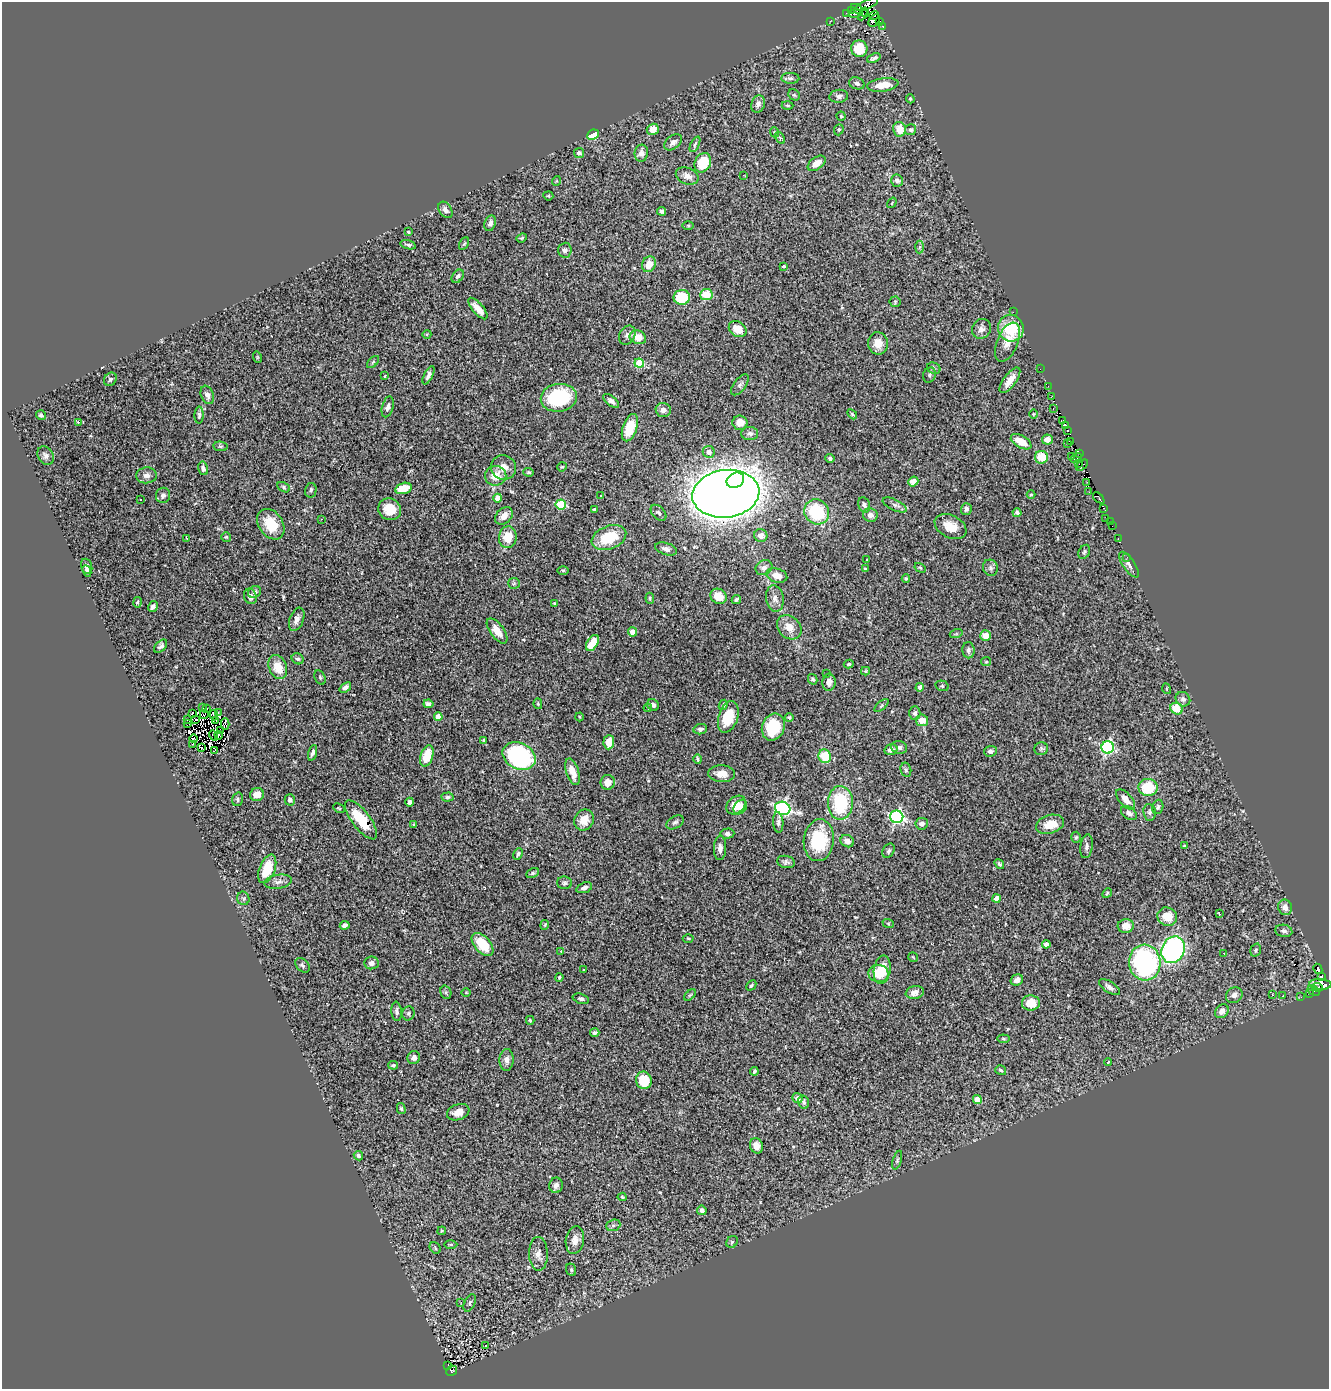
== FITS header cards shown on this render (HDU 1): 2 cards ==
NAXIS1  =                 1327
NAXIS2  =                 1387

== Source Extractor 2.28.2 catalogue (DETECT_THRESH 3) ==
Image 1327 x 1387 px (HDU 1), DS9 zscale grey, 1 PNG px = 1 image px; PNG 1331 x 1391 px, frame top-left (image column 1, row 1387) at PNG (2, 2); each listed source drawn as its Kron ellipse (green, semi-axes under 4 px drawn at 4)
Background 0.655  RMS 0.036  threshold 0.107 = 3 sigma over >= 5 px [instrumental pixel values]
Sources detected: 379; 6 with non-positive FLUX_AUTO (blend fragments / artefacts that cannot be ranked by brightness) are neither listed nor drawn; the other 373 listed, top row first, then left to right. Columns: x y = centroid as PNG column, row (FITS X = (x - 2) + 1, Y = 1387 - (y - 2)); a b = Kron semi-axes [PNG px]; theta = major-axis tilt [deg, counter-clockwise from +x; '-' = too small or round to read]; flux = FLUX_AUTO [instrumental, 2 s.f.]
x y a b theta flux
867 5 12 4 24 130
857 9 6 4 -34 56
851 11 3 2 - 60
846 13 2 2 - 1.7
855 13 7 4 10 55
863 14 7 2 65 17
866 14 4 3 - 5.1
874 15 5 3 - 12
830 21 3 2 - 1.8
874 21 7 5 54 33
880 22 4 2 - 8.1
883 27 3 2 - 7.2
859 49 8 8 - 64
874 58 7 3 22 5.4
790 78 9 5 -1 6.3
857 83 8 6 -19 8.2
883 85 16 6 8 38
794 95 6 5 - 3.6
839 96 9 6 7 7.6
910 99 4 3 - 2.7
758 104 9 6 72 12
787 105 6 3 0 2.6
841 116 4 4 - 3.1
653 129 6 5 - 26
899 129 7 6 - 32
839 130 6 4 68 3.5
911 130 6 5 - 4.8
774 132 5 3 - 1.9
593 135 6 4 27 40
780 138 6 4 -57 2.9
673 142 10 6 41 11
695 144 8 3 64 4.1
579 153 5 5 - 7.8
641 153 8 6 82 13
703 163 10 8 64 73
817 163 10 6 36 22
743 175 2 2 - 5.1
687 176 12 8 -23 15
556 181 5 3 - 2
897 181 6 6 - 8.3
548 196 5 4 - 2.5
892 203 6 3 54 2
445 210 9 6 -56 9.9
662 211 4 4 - 5.3
490 223 8 5 72 9.7
688 226 5 3 - 2.5
408 232 4 4 - 2.6
522 238 5 4 - 3.1
464 244 7 4 61 3.7
408 245 8 4 -15 4.7
920 247 6 4 87 4.2
565 250 7 7 - 6.8
649 264 8 6 60 27
784 266 3 3 - 4.2
458 276 7 5 51 7.3
706 294 6 5 - 52
682 297 8 7 - 83
895 302 5 5 - 3.3
478 308 13 5 -49 31
1013 312 2 2 - 100
1011 328 13 12 - 90
738 329 9 7 -35 36
981 329 10 9 - 11
427 334 4 3 - 2
627 335 10 7 63 9
638 337 8 6 -22 33
1007 342 21 10 67 25
878 343 11 10 - 26
257 357 6 4 -74 2.4
373 362 7 4 45 3.9
639 363 5 4 - 60
934 368 7 5 -24 5
1040 369 2 2 - 0.76
429 375 10 4 63 8.8
929 375 8 6 70 5.5
385 376 3 2 - 1.7
110 379 7 6 - 5.4
1010 380 15 6 53 24
740 385 12 6 53 8.5
1048 386 3 2 - 3.2
207 395 9 6 -69 11
1051 397 4 2 - 3.6
559 398 18 14 8 170
611 401 9 5 -37 9
388 407 10 5 75 9.8
1053 409 3 2 - 3.2
663 410 7 7 - 12
852 414 6 3 -46 2.8
1033 414 5 3 - 2.1
41 415 5 4 - 5.1
199 415 8 4 88 5.5
1063 421 4 3 - 27
79 422 3 2 - 21
740 423 7 7 - 26
1065 426 3 3 - 31
630 428 14 7 71 70
1068 430 3 2 - 15
750 434 8 6 0 7.9
1047 439 5 5 - 16
1021 442 11 6 -29 39
1070 442 2 2 - 0.61
1067 444 3 2 - 1.5
220 446 7 4 -7 4.5
709 452 6 6 - 14
1079 454 3 2 - 2.6
46 456 10 7 -60 8.9
1072 456 3 2 - 6.6
1041 457 6 6 - 47
830 458 4 4 - 5.5
1076 458 6 2 28 5
1079 464 3 2 - 1.3
1082 465 7 3 43 11
503 467 13 12 - 23
562 467 5 4 - 2.5
203 468 7 5 -77 8.4
529 472 5 4 - 3.2
147 475 10 8 5 11
496 476 10 9 - 32
735 480 9 7 31 340
913 482 5 4 - 25
1087 482 3 2 - 7.2
283 487 7 4 -29 3.9
403 488 8 5 15 53
311 490 7 5 79 5.3
1089 492 2 2 - 3.7
726 494 34 24 7 6600
163 495 8 7 - 8
1031 495 4 3 - 2.2
600 496 2 2 - 1.3
498 498 4 4 - 23
1099 498 7 3 -44 21
140 500 3 2 - 2.6
561 504 5 5 - 110
864 505 8 5 -68 9
895 505 13 5 -26 9.2
1104 508 3 2 - 3.7
390 509 11 10 - 45
594 509 3 3 - 4
966 509 6 5 - 8.7
817 512 13 12 - 140
1017 512 4 4 - 5.4
659 513 9 6 -47 6.2
870 515 7 6 - 13
504 516 10 7 43 21
321 519 3 2 - 2.1
1106 519 3 2 - 5.3
1110 521 2 2 - 2.3
271 524 16 12 -55 65
1112 526 2 2 - 2
950 527 17 11 -26 40
761 535 7 6 - 14
226 537 5 5 - 3.2
508 537 11 9 82 44
187 538 3 3 - 1.9
609 538 18 11 21 88
1118 538 3 2 - 2.1
666 549 11 6 -18 11
1084 552 7 5 63 4.8
1127 557 3 2 - 6
866 559 3 3 - 5
1129 565 15 6 -55 9.2
87 566 8 5 -72 6.8
764 568 9 7 31 12
920 568 6 4 -30 3.4
990 568 8 7 - 7.7
865 569 3 2 - 2.1
563 570 6 4 -1 2.7
87 571 6 3 -64 4.7
777 575 10 7 -16 24
906 579 4 4 - 2.4
514 583 6 5 - 4.4
255 592 7 5 32 5.1
250 596 8 6 -71 11
718 596 8 7 - 35
650 598 5 4 - 3
775 598 13 9 -81 15
736 599 5 3 - 4.8
138 602 5 4 - 3.6
555 603 4 3 - 3
153 606 5 4 - 8.2
297 619 12 7 69 12
789 627 13 10 -44 29
497 631 15 7 -54 27
633 632 5 4 - 19
956 634 7 4 18 3.5
986 636 5 5 - 28
592 643 9 5 58 43
161 646 8 5 46 7.1
968 650 8 6 -86 7.1
298 659 6 5 - 5.1
986 662 5 4 - 2.8
849 664 5 3 - 3.3
278 667 12 8 -67 48
865 671 4 4 - 2.7
827 674 3 2 - 2.2
320 677 8 5 -65 4
813 679 5 4 - 4.4
829 682 8 6 87 16
942 686 7 5 -14 3.6
920 687 4 4 - 18
345 688 6 4 40 8.3
1167 689 5 3 - 2
1183 699 8 6 -42 7.9
428 704 5 4 - 8.1
538 704 5 4 - 2.5
653 705 6 5 - 7.8
723 705 5 4 - 4.4
881 705 9 4 40 4.2
203 707 2 2 - 1.4
207 708 3 2 - 2.6
648 708 4 3 - 2.8
1176 709 6 5 - 53
218 712 3 2 - 7.1
915 713 7 5 89 6.9
192 714 3 2 - 1600
204 714 5 2 - 1.6
214 715 5 4 - 4
438 717 4 4 - 27
579 717 4 3 - 2.3
728 717 16 9 72 65
789 717 4 4 - 3.2
188 719 3 2 - 3.5
196 720 4 2 - 1.9
922 720 6 6 - 26
216 721 2 2 - 1.8
187 723 3 2 - 8.2
225 724 5 4 - 5.1
773 727 14 11 67 92
700 729 7 5 11 6.8
221 730 3 2 - 0.84
219 735 4 2 - 4.4
213 736 5 2 - 0.69
194 739 4 3 - 2
483 740 3 3 - 2.1
609 742 7 5 86 31
192 744 2 2 - 1.8
899 747 8 6 -12 7.3
1108 747 6 6 - 430
201 748 3 2 - 1
1041 749 7 6 - 4.4
891 750 7 5 15 12
214 751 3 2 - 2.9
990 751 6 5 - 7.4
312 753 8 4 73 7.1
427 756 11 6 73 49
519 756 17 13 -27 370
825 756 7 6 - 55
698 759 5 3 - 4
906 770 7 5 -76 4.2
573 772 14 6 -71 31
722 774 13 8 -3 25
608 782 7 7 - 21
1148 787 9 8 - 83
257 794 7 6 - 23
447 797 6 4 3 4.4
238 799 7 5 73 4.3
1126 799 13 6 -49 19
290 800 5 5 - 6.5
410 802 4 4 - 7.1
840 803 17 12 89 140
736 805 11 8 40 32
740 807 8 6 51 19
1158 807 7 5 72 5.5
339 808 6 4 -26 2.6
783 808 8 6 -20 550
1149 812 8 6 -83 6.3
1129 813 9 6 -37 9.1
897 817 6 6 - 440
361 820 23 9 -53 68
584 820 11 9 59 33
675 822 9 6 31 6.7
778 822 10 5 -86 6.8
414 824 3 2 - 2.4
922 824 6 6 - 8.9
1050 824 14 9 17 46
727 834 7 5 4 7.2
1076 837 5 4 - 3.4
819 840 21 15 83 120
847 841 7 6 - 13
1086 846 12 6 81 8.3
1185 846 4 2 - 2.2
720 848 12 6 87 12
889 851 8 5 55 4.9
518 854 6 4 64 4.6
786 862 9 6 -13 6.8
999 864 5 4 - 4.1
267 869 15 8 69 70
533 873 7 4 27 4.3
278 882 14 7 9 11
565 883 7 6 - 5.5
584 888 8 5 20 8.6
1107 893 5 4 - 3.3
243 898 7 6 - 4.8
997 898 4 4 - 23
1285 907 8 7 - 15
1219 914 3 2 - 2.7
1167 917 10 9 - 45
888 923 6 4 -19 3.2
345 925 5 4 - 6.7
545 925 5 4 - 3.3
1126 926 8 6 8 20
1284 931 9 6 -10 7.4
688 938 5 3 - 2.3
483 944 14 8 -48 67
1046 944 4 4 - 14
1173 950 14 11 65 520
1256 950 7 5 73 4.6
561 951 3 2 - 3.4
1224 953 3 2 - 2.4
913 957 5 3 - 2
371 963 7 6 - 9.8
1145 963 18 15 -85 340
302 965 8 6 -47 5.2
1318 969 5 4 - 35
584 970 2 2 - 2.2
882 970 14 8 81 58
879 973 10 8 -9 35
1321 976 4 3 - 33
559 977 4 3 - 2.9
1017 980 6 5 - 11
1320 984 11 5 -3 100
751 985 6 3 46 3.8
1109 987 12 5 -35 10
1317 987 5 3 - 16
1314 991 6 4 -31 8.3
446 992 7 5 -71 4.4
466 992 4 3 - 1.8
915 993 9 6 9 16
1309 993 3 2 - 6
690 995 7 4 44 3.5
1234 995 9 7 40 11
1272 995 2 2 - 1.7
1283 996 3 2 - 1.9
1301 997 2 2 - 2
581 999 8 5 -17 5.4
1031 1003 9 7 -1 42
397 1011 10 5 -84 6.9
1222 1011 8 6 48 13
408 1013 7 6 - 5.1
530 1020 4 3 - 3
595 1033 5 3 - 4.7
1004 1039 6 4 -7 3
414 1058 6 6 - 11
507 1060 11 7 87 13
1108 1062 4 3 - 1.7
393 1065 5 4 - 3.7
1001 1070 6 4 -34 5
754 1071 4 2 - 2.9
644 1080 8 8 - 64
797 1098 5 5 - 11
977 1100 4 4 - 34
804 1102 6 5 - 5.6
401 1108 5 4 - 4.1
458 1112 11 7 20 21
756 1146 8 6 -67 19
358 1156 5 4 - 5
897 1160 9 4 73 4.7
556 1185 8 7 - 8.4
622 1197 4 4 - 3.3
702 1210 5 4 - 11
613 1225 7 5 20 5.7
442 1231 4 4 - 2.3
575 1240 14 9 81 19
732 1242 6 5 - 3.6
451 1244 6 3 0 3
435 1248 6 5 - 3.5
538 1254 17 9 -89 18
571 1270 6 5 - 3.6
461 1302 2 2 - 8.5
470 1303 9 5 65 5.3
486 1346 3 2 - 1.6
448 1365 3 2 - 3.2
452 1371 6 4 28 39
At the frame edge (FLAGS 8, measured only in part): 1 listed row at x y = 867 5
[6 non-positive-flux detections neither listed nor drawn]